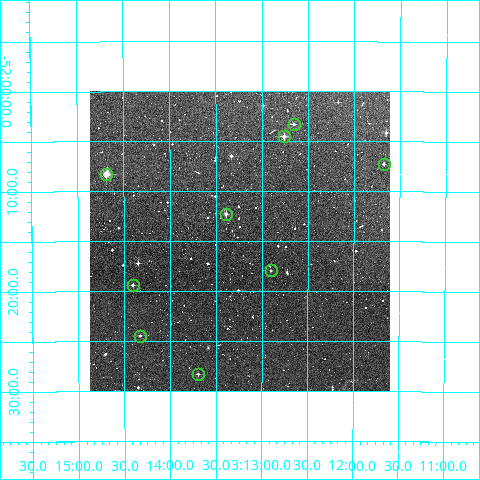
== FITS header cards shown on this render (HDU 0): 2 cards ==
NAXIS1  =                  300
NAXIS2  =                  300

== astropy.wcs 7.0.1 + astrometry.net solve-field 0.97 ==
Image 300 x 300 px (HDU 0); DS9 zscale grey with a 90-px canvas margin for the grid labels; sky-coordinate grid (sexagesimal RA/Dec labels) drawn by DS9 from the SOLVED WCS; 9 Tycho-2 reference stars matched to detected sources circled (green)
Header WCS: RA---TAN/DEC--TAN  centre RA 03:13:14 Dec -52:15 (48.31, -52.25 deg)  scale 6 arcsec/px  FOV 30.0' x 30.0'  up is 0 deg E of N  parity normal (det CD < 0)
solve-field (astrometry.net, Tycho-2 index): VERIFIED the header's WCS against the Tycho-2 star catalogue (verified at 2 index scales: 9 matches each, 0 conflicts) and refined it, rather than solving blind
Solved WCS: RA---TAN-SIP/DEC--TAN-SIP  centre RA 03:13:15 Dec -52:15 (48.31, -52.25 deg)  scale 6 arcsec/px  FOV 30.0' x 30.0'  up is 0 deg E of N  parity normal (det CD < 0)
The solver's refit moves the header's centre by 2 arcsec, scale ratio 0.9995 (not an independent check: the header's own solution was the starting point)
Tycho-2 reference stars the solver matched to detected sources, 9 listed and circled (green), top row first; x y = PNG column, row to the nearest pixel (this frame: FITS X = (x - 90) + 1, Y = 300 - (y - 92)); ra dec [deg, ICRS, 3 dp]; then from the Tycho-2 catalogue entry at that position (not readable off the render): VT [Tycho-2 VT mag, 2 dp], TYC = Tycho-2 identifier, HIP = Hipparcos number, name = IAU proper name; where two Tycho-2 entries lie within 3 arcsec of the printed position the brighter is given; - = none
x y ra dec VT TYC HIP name
294 125 48.164 -52.055 11.84 8064-680-1 - -
284 137 48.190 -52.075 11.19 8064-869-1 - -
384 165 47.919 -52.120 12.54 8064-898-1 - -
106 175 48.671 -52.138 9.87 8064-774-1 - -
226 215 48.348 -52.204 11.07 8064-800-1 - -
271 271 48.226 -52.299 12.04 8064-753-1 - -
133 286 48.601 -52.323 11.82 8064-1047-1 - -
140 337 48.583 -52.407 11.88 8064-867-1 - -
198 375 48.424 -52.472 12.39 8064-1021-1 - -